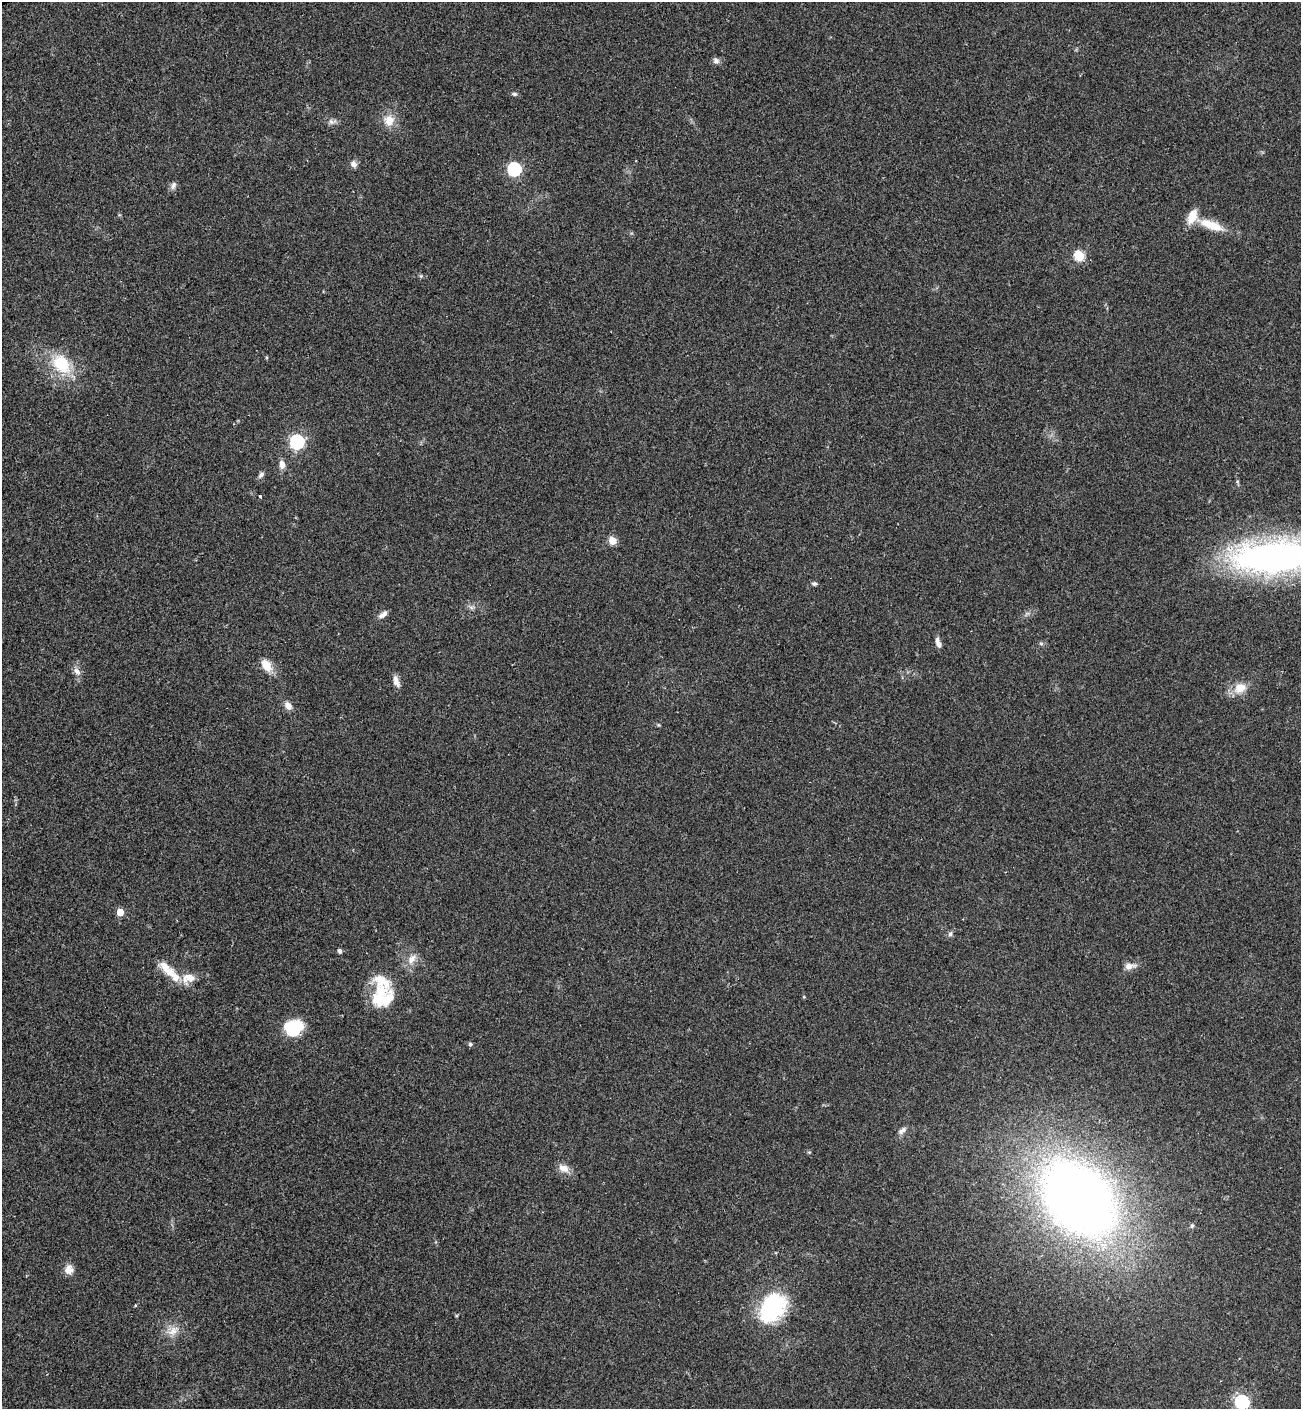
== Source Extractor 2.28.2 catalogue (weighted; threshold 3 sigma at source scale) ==
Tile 11 of 4 x 4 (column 3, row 3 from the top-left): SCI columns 2990-4288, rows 1488-2894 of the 5853 x 5823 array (HDU 1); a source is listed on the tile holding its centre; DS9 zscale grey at full resolution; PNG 1303 x 1411 px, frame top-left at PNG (2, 2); no overlay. Shown black and unused: <1% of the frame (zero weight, under 2 of 3 exposures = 7% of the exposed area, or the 3 px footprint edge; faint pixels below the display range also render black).
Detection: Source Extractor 2.28.2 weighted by HDU 2 'WHT'; one run over the whole footprint, this tile lists its part. Background 0.05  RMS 0.0075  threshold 0.0338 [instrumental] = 3 sigma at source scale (4.5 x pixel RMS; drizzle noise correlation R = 1.50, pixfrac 1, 0.05/0.05 arcsec/px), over >= 5 px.
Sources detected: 50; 5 inside a brighter listed object's ellipse — not listed separately; the other 45 listed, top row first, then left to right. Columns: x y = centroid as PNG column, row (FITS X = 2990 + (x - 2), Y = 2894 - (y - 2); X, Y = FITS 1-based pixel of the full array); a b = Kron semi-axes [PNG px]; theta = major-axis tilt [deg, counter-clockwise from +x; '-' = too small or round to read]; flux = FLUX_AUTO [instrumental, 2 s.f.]
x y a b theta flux
716 61 8 7 - 2.6
514 94 7 5 -6 1.4
389 120 13 11 76 9.6
332 122 12 7 6 2.6
354 164 8 7 - 3.2
514 169 6 6 - 110
173 185 11 6 72 2.4
1211 225 34 11 -20 17
1079 256 5 5 - 48
421 276 6 4 -71 0.88
61 364 30 22 -52 29
297 442 6 6 - 150
282 464 11 8 -86 3.7
261 475 9 5 45 2
260 497 3 3 - 1.6
612 541 5 5 - 22
1276 557 70 24 4 370
814 584 7 5 7 1.4
383 614 12 6 36 3.4
938 643 12 5 -68 3.7
1041 643 6 4 0 1.1
266 665 17 11 -58 8.8
77 671 13 7 -55 3.6
396 681 16 7 -70 4.1
1240 688 16 12 28 10
288 706 9 7 -55 4.5
120 912 5 5 - 15
950 934 7 6 - 1.7
339 951 6 5 - 1.6
412 959 15 9 54 6
1129 966 15 8 5 4.3
170 972 15 12 -39 8
188 978 18 12 14 9
804 997 4 3 - 0.66
383 999 28 18 11 23
293 1028 19 15 9 28
470 1044 5 5 - 1.2
902 1131 12 6 39 2.8
564 1168 16 9 -22 5.5
1078 1198 60 42 -47 770
1192 1226 6 4 46 1.1
69 1269 12 10 66 5.3
772 1308 37 26 54 57
173 1331 19 10 37 7.5
1242 1402 6 6 - 130
Isophote crosses this tile's border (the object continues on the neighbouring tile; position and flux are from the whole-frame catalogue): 2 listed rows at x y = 1276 557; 1242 1402